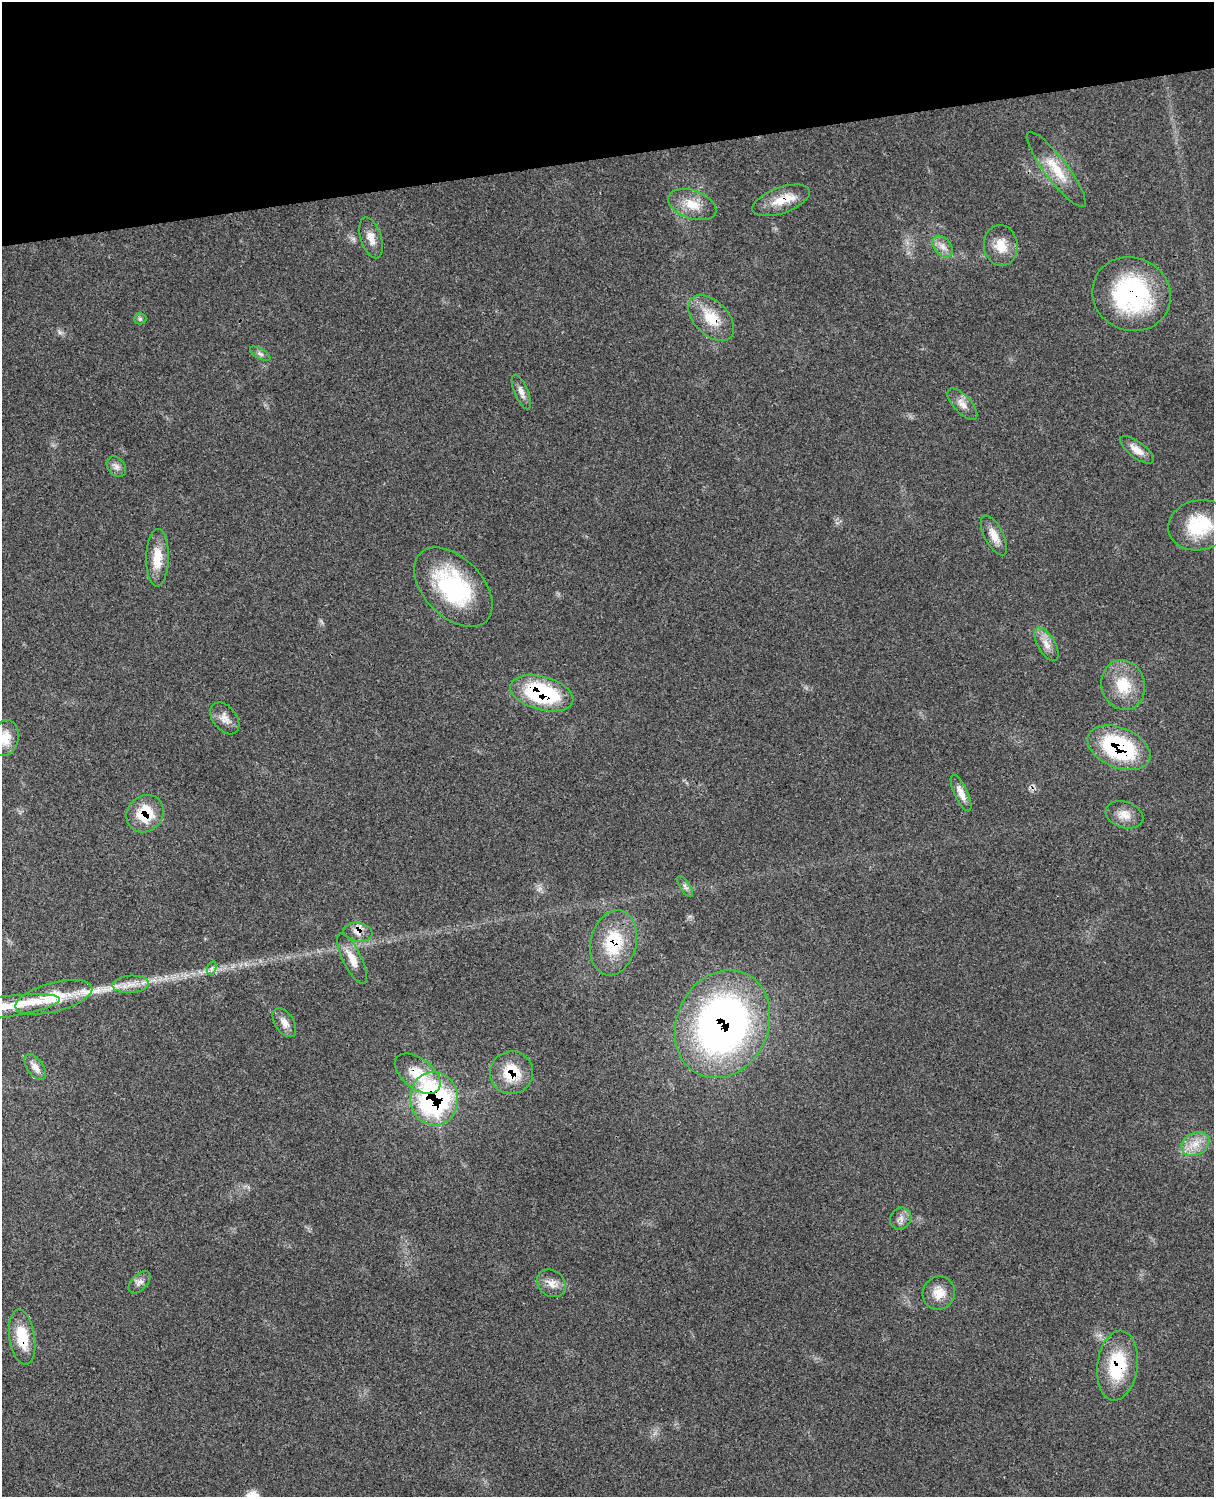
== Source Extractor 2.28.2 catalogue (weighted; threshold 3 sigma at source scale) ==
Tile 3 of 4 x 3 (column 3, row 1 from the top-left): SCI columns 2545-3756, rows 3272-4766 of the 5091 x 4932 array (HDU 1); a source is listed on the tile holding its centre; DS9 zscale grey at full resolution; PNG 1216 x 1499 px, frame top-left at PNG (2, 2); each listed source drawn as its Kron ellipse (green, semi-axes under 4 px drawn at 4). Shown black and unused: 10% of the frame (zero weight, under 3 of 4 exposures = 6% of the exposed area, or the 3 px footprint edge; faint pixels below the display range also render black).
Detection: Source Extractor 2.28.2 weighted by HDU 2 'WHT'; one run over the whole footprint, this tile lists its part. Background 0.0766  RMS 0.0058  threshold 0.0259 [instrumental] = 3 sigma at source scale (4.5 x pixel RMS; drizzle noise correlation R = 1.50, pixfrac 1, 0.05/0.05 arcsec/px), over >= 5 px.
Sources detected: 51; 3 inside a brighter listed object's ellipse — not listed separately; the other 48 listed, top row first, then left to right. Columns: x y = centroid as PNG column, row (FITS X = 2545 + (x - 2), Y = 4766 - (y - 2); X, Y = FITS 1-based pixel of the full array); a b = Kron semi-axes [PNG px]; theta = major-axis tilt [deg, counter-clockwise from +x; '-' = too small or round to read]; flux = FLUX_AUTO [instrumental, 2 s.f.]
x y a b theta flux
1056 169 46 11 -53 16
781 200 30 13 20 11
692 205 25 14 -19 11
371 238 21 10 -72 6.2
943 246 12 8 -49 4
1001 246 20 17 -82 11
1131 294 40 36 -25 77
711 318 27 17 -45 15
140 319 6 6 - 1.1
260 354 11 5 -29 1.7
521 392 18 6 -67 3.5
962 404 20 9 -47 4.8
1137 450 20 8 -37 5.4
116 467 11 8 -49 2.7
1199 525 31 25 12 29
994 535 22 9 -62 6.6
157 558 29 11 89 12
453 587 47 29 -46 63
1047 644 18 8 -59 5.3
1123 685 25 21 -73 18
542 693 32 16 -15 58
225 718 18 12 -52 5
5 738 18 14 73 9.1
1119 748 33 20 -22 62
961 793 20 6 -65 4.8
145 814 20 17 48 20
1124 815 19 13 -18 6.5
685 887 12 5 -56 1.8
358 932 15 9 -9 5
614 943 33 23 76 30
352 958 28 9 -63 7.8
212 968 7 4 71 1.4
131 984 18 8 3 6.4
54 997 39 14 15 21
3 1007 57 10 8 21
284 1023 16 9 -57 4.6
723 1024 56 46 65 270
35 1067 15 8 -54 3.6
511 1073 22 21 - 20
418 1074 26 15 -38 15
434 1099 27 24 -84 120
1195 1144 15 11 28 7.8
901 1219 11 10 - 3.4
139 1282 13 7 46 2.9
551 1283 15 12 -40 5.3
939 1293 17 16 - 8.7
22 1337 28 13 -81 18
1117 1365 35 20 83 32
Overlapping masked pixels (flux is a lower limit): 15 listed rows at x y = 781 200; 1131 294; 711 318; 542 693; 1119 748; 145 814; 358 932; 614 943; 54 997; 723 1024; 511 1073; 418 1074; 434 1099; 22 1337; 1117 1365
Isophote crosses this tile's border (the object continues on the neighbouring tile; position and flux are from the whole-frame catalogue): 2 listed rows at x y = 5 738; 3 1007